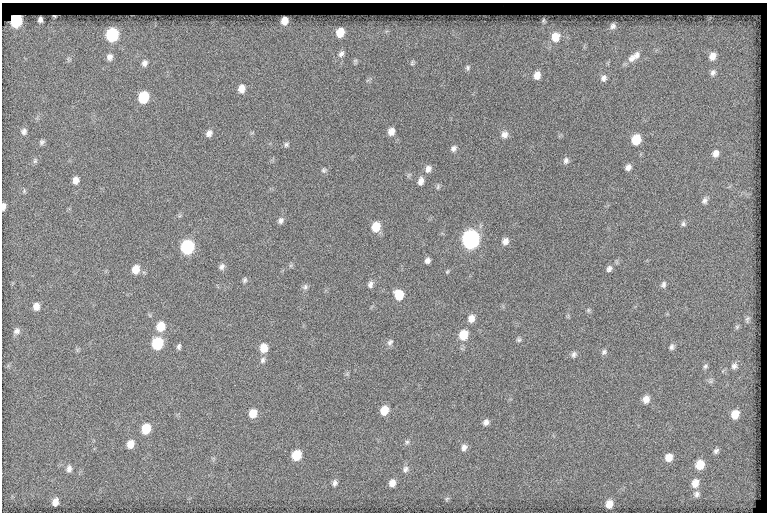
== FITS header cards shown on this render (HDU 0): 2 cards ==
NAXIS1  =                  765
NAXIS2  =                  510

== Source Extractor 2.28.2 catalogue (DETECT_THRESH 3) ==
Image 765 x 510 px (HDU 0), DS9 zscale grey, 1 PNG px = 1 image px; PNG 769 x 514 px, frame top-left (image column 1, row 510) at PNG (2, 3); no overlay
Background 193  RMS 7.6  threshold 22.9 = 3 sigma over >= 5 px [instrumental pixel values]
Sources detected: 100; all 100 listed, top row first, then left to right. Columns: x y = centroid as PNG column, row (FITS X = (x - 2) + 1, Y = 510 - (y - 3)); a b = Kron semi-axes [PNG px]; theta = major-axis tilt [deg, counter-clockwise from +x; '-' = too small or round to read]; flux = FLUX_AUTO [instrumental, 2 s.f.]
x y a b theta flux
16 20 8 7 - 45000
40 20 5 4 - 1800
284 21 7 6 - 5100
544 21 5 4 - 720
613 26 9 7 56 2000
340 32 9 8 - 8200
112 35 9 8 - 38000
555 37 12 10 71 8400
341 54 10 7 54 2400
637 55 11 9 72 3200
712 56 11 9 68 4400
110 57 10 9 - 2900
68 59 7 4 -72 890
631 59 13 10 55 4100
355 61 8 5 -73 1000
144 63 9 7 61 2400
412 63 8 5 79 1100
468 68 8 6 79 1300
713 72 9 7 59 1900
537 75 9 7 69 4200
604 78 9 8 - 2500
241 89 10 7 80 4300
143 97 9 7 72 19000
24 131 8 7 - 1800
391 131 8 7 - 3800
209 133 8 7 - 2400
504 134 9 9 - 2800
636 139 8 7 - 12000
42 142 7 6 - 1200
286 144 7 6 - 1100
453 148 8 6 53 1700
716 153 8 7 - 2800
566 160 8 7 - 1700
35 161 7 5 69 1100
628 167 7 6 - 2200
428 169 9 7 64 2600
324 170 7 6 - 1100
76 180 8 7 - 3100
421 181 9 6 75 2800
438 187 8 5 71 920
24 191 7 4 90 670
704 201 9 7 67 1800
3 206 7 3 87 2200
280 221 9 7 54 1800
683 224 7 6 - 1200
376 227 9 8 - 8700
470 239 10 8 75 170000
505 241 8 7 - 2600
187 247 9 8 - 51000
427 260 5 5 - 1800
222 267 8 6 61 1700
136 269 9 7 72 5700
609 269 8 6 66 1600
447 272 6 4 54 640
245 280 7 6 - 1100
370 284 8 6 73 1900
663 285 8 6 69 1500
305 287 8 7 - 1300
399 295 9 8 - 9800
36 306 7 6 - 3900
588 310 6 5 - 830
471 318 8 7 - 3700
747 319 10 6 74 1200
161 327 10 8 72 8200
737 327 6 5 - 850
17 331 9 8 - 2000
463 335 9 8 - 10000
519 340 6 6 - 1000
390 342 9 6 53 1600
157 343 9 8 - 25000
179 347 6 4 81 1200
671 347 7 6 - 1500
264 348 9 7 85 6500
604 352 8 6 43 1300
574 354 8 6 78 1400
263 360 9 7 68 1700
705 366 7 5 40 1000
734 366 8 7 - 1900
646 399 8 7 - 3600
384 410 8 7 - 7400
253 413 8 7 - 6900
735 414 9 7 68 6800
486 422 7 6 - 2000
146 429 9 7 65 11000
407 442 6 6 - 1100
130 444 9 7 71 4900
464 447 9 7 64 2200
716 451 8 6 44 1500
296 455 8 7 - 12000
669 457 8 7 - 5100
700 465 9 8 - 9300
69 468 9 7 81 2000
405 469 9 7 66 1900
335 483 7 6 - 1600
392 483 8 7 - 3600
695 483 10 8 70 5000
697 494 8 8 - 1900
447 499 7 5 58 780
55 502 7 5 77 3600
609 504 7 6 - 5000
At the frame edge (FLAGS 8, measured only in part): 1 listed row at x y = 3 206